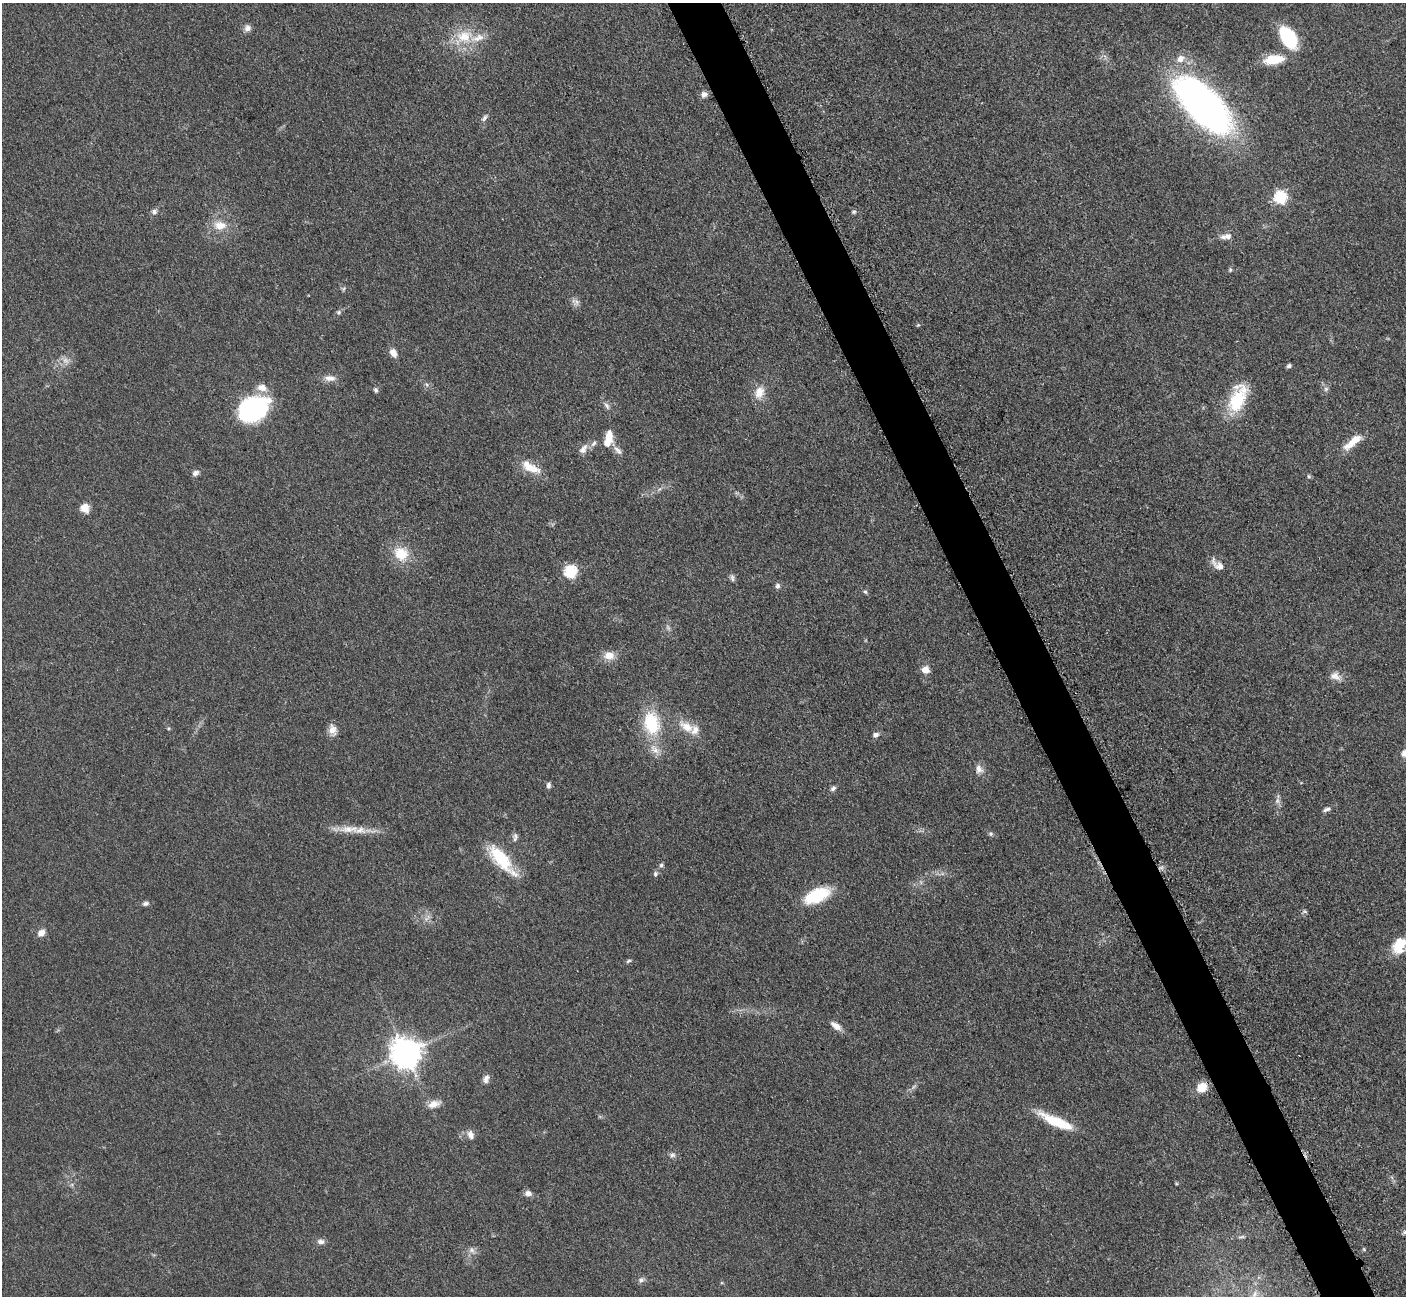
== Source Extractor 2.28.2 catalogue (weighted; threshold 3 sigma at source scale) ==
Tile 6 of 4 x 4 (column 2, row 2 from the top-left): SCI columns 1423-2826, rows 2885-4178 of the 5699 x 5661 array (HDU 1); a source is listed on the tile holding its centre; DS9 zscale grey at full resolution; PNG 1408 x 1298 px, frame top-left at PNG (2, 3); no overlay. Shown black and unused: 4% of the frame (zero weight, under 3 of 5 exposures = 4% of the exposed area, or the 3 px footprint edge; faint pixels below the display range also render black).
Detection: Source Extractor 2.28.2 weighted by HDU 2 'WHT'; one run over the whole footprint, this tile lists its part. Background 0.0527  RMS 0.0057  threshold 0.0254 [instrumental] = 3 sigma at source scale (4.5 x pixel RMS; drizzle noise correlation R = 1.50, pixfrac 1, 0.05/0.05 arcsec/px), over >= 5 px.
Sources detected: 93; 3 too faint to see at this stretch — not listed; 7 inside a brighter listed object's ellipse — not listed separately; the other 83 listed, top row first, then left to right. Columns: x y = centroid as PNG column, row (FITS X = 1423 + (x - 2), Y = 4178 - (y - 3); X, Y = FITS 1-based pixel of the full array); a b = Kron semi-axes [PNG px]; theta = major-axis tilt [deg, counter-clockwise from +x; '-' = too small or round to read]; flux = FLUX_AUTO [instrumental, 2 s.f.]
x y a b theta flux
247 28 9 8 - 2.7
464 37 22 17 12 16
1288 38 23 13 -57 35
1274 59 25 11 8 14
704 94 8 7 - 2.5
1204 105 71 32 -46 210
484 118 10 5 52 1.7
1280 197 6 6 - 73
154 212 7 7 - 1.7
854 212 6 5 - 0.99
220 225 17 12 -7 8.5
1228 236 12 9 17 3.5
1230 270 6 5 - 0.83
343 289 6 4 70 0.83
577 302 11 8 72 2.4
338 312 6 6 - 1.3
918 325 4 4 - 0.61
393 353 11 8 -66 3.8
1289 366 5 4 - 1.7
330 378 16 8 -4 4
1326 389 7 5 45 1.4
376 390 7 6 - 1.2
759 392 16 12 70 7.5
1238 398 37 18 67 25
607 406 11 5 -56 2
253 409 28 21 24 78
608 437 14 9 81 7.7
1352 442 28 8 40 9.5
583 449 16 8 55 3.6
618 450 15 6 -44 2.8
531 467 26 11 -28 11
195 473 9 7 28 2
1309 476 6 5 - 0.85
659 489 7 4 69 0.98
85 508 11 10 - 5.1
401 554 20 17 -37 13
1219 566 14 11 -20 4.9
570 572 6 6 - 64
732 578 10 5 -84 1.5
777 586 7 6 - 1.7
865 592 6 4 -64 0.98
609 655 12 9 1 6.4
925 670 9 9 - 4.3
1335 676 16 10 -18 4.5
651 723 28 18 -78 29
686 727 26 12 -35 9.6
332 730 13 10 -81 4.6
876 735 7 6 - 2
1405 753 9 7 52 3.3
979 769 13 9 -76 3.6
548 785 8 5 88 1.6
833 788 8 6 47 1.6
1327 809 10 6 24 1.9
349 829 33 10 1 10
991 834 7 5 0 1.1
516 836 9 7 -74 1.7
501 859 41 14 -49 26
661 865 6 5 - 1.3
655 874 7 6 - 1.4
817 895 22 11 24 34
146 903 8 6 8 1.7
1304 911 8 5 -7 0.99
427 918 13 5 50 2.3
41 933 9 8 - 3.7
1399 945 18 12 59 14
628 961 7 4 27 0.9
836 1026 14 7 -36 4.4
406 1053 9 9 - 910
486 1079 11 7 67 2.7
913 1087 7 4 71 1.1
1202 1087 9 7 41 11
434 1104 18 9 17 4.9
1057 1122 41 10 -24 21
471 1135 10 7 -67 3.4
672 1155 9 6 12 1.8
528 1193 9 7 -10 2.6
1405 1232 11 5 10 1.9
1241 1237 10 3 9 1.1
321 1241 10 7 -7 2.3
1364 1249 5 4 - 0.64
472 1250 9 7 -13 2.5
641 1280 9 7 31 1.9
1254 1296 20 8 61 5.7
Isophote crosses this tile's border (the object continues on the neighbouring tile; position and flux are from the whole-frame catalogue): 4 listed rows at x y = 1405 753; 1399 945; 1405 1232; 1254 1296